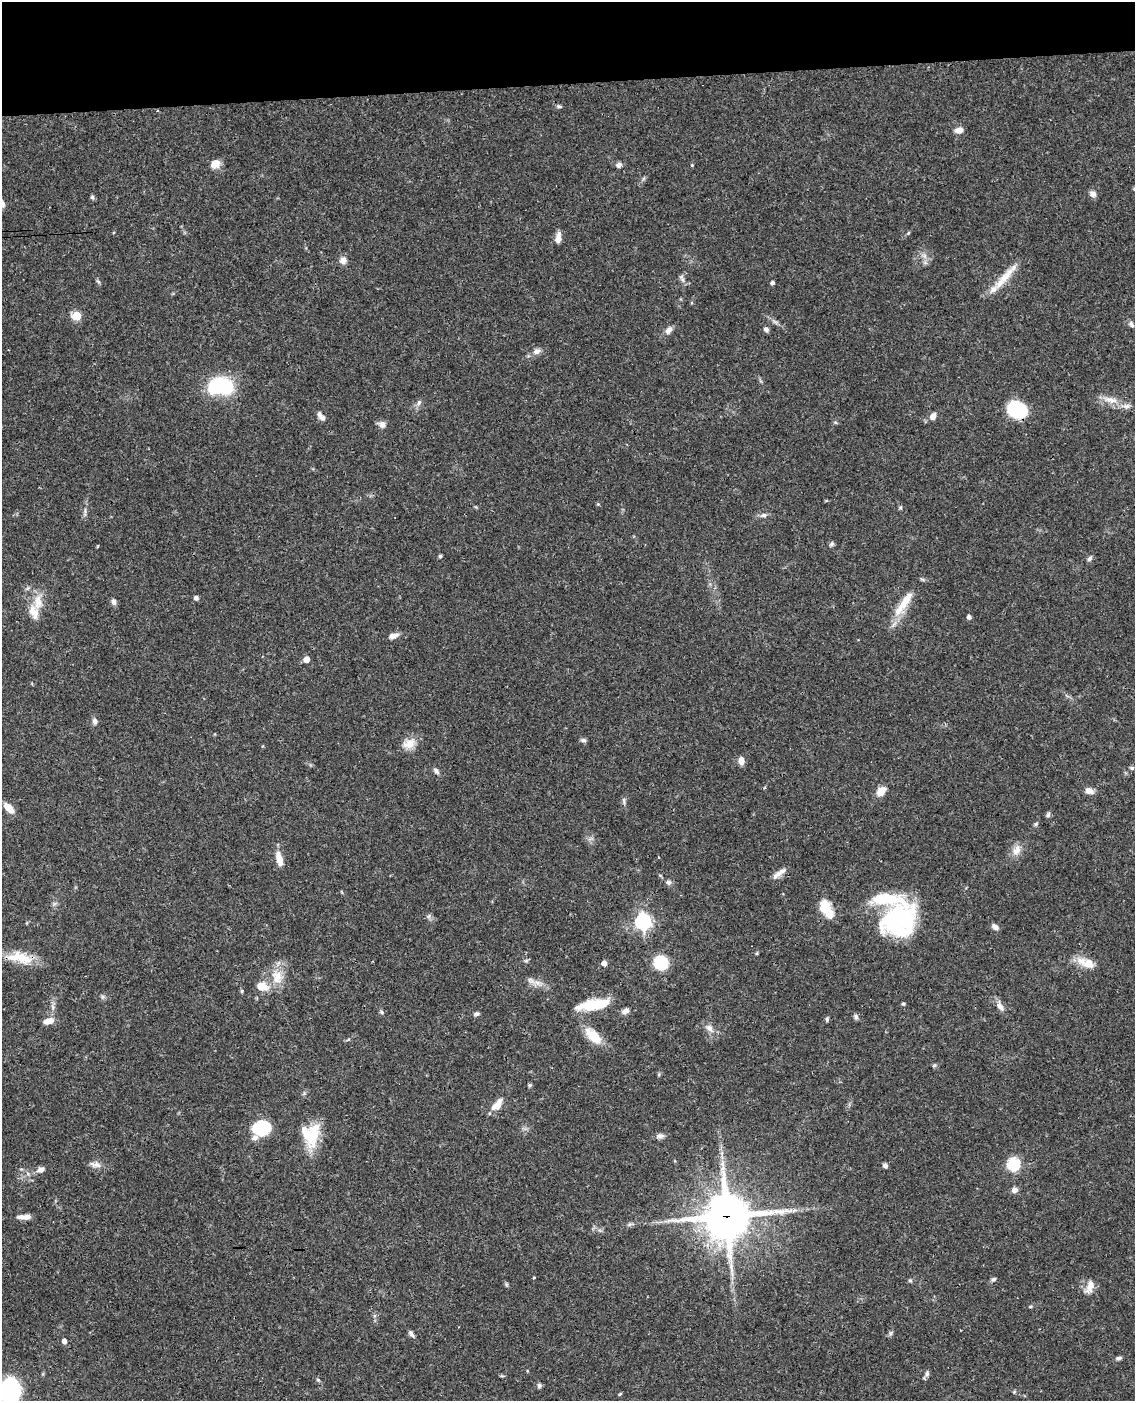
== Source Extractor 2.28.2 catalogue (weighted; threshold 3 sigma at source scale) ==
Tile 3 of 4 x 3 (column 3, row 1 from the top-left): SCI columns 2325-3457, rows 3042-4440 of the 4648 x 4580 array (HDU 1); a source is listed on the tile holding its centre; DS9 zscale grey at full resolution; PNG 1137 x 1403 px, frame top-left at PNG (2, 2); no overlay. Shown black and unused: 6% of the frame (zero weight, under 3 of 4 exposures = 6% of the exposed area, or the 3 px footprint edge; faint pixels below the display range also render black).
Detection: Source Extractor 2.28.2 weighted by HDU 2 'WHT'; one run over the whole footprint, this tile lists its part. Background 0.0901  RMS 0.0036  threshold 0.0161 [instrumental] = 3 sigma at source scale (4.5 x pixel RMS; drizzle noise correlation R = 1.50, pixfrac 1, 0.05/0.05 arcsec/px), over >= 5 px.
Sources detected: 120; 2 inside a brighter object's white glare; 1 cosmic-ray / hot-pixel residue — not listed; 9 inside a brighter listed object's ellipse — not listed separately; the other 108 listed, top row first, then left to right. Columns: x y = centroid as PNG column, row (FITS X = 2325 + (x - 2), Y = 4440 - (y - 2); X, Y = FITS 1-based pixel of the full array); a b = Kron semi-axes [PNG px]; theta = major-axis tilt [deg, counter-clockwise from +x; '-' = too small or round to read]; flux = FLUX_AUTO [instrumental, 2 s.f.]
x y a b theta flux
559 106 7 4 -19 0.62
959 130 9 6 8 2.5
215 164 10 8 33 3.4
618 165 7 6 - 1.1
692 165 4 4 - 0.35
1134 189 5 4 - 0.43
1093 194 9 7 -45 1.5
92 197 5 4 - 0.86
558 238 12 6 79 2.7
924 256 7 6 - 1.2
343 260 9 8 - 2
1006 276 31 10 51 6.7
682 278 12 5 -69 1.1
772 283 4 4 - 0.92
76 316 5 5 - 15
1131 324 9 5 -65 0.86
766 329 7 6 - 0.95
668 330 10 7 54 1.9
537 351 10 7 28 1.6
220 386 23 14 2 35
1110 400 21 9 -13 4.5
419 402 8 6 73 1
1017 410 15 12 -24 29
319 414 8 5 88 1.1
933 416 8 7 - 2
382 424 9 8 - 1.7
598 504 4 4 - 0.37
763 515 10 6 7 1.2
832 544 8 5 42 0.7
440 556 4 4 - 0.6
1090 558 8 5 52 0.91
196 598 5 4 - 1.1
906 601 33 11 58 7.2
38 602 24 11 87 5.6
114 602 8 6 -75 1.2
969 617 4 4 - 1.2
394 636 12 6 19 1.8
306 659 5 5 - 3.3
95 721 9 6 -74 1.2
583 740 8 5 -2 0.76
409 744 19 12 19 4.1
741 761 10 6 -86 2.2
1132 768 6 5 - 0.62
436 771 10 5 -49 0.97
881 791 10 7 48 4.2
1089 791 11 7 -19 1.9
624 801 10 3 -85 0.76
9 808 14 6 -46 4.4
1048 815 7 5 73 0.71
1036 824 6 5 - 0.57
1017 850 17 10 61 3.1
658 857 3 2 - 0.27
279 859 20 8 -76 3.6
783 871 14 6 22 1.7
668 882 6 6 - 1.2
829 913 17 10 -77 5.4
429 916 7 4 46 0.7
897 920 43 29 21 44
643 922 7 6 - 110
995 927 8 6 -37 1.5
16 957 30 13 4 8
604 963 4 4 - 2.3
661 963 11 10 - 16
1089 964 25 12 -24 5.2
277 977 20 16 -89 6.8
531 980 11 7 -31 1.9
262 986 11 8 -18 5.3
242 991 5 4 - 0.46
596 1004 35 11 9 12
903 1004 5 4 - 0.47
1000 1006 15 7 -63 2.2
625 1011 9 6 32 1.6
381 1012 6 5 - 0.58
476 1014 9 5 10 0.76
856 1017 7 5 -68 0.97
827 1019 6 4 81 0.54
48 1021 12 6 13 3.1
709 1028 13 8 -51 2.2
593 1036 24 12 -43 7.4
934 1065 7 4 9 0.55
530 1085 5 4 - 0.55
497 1105 16 8 51 4.5
261 1128 16 13 19 19
309 1135 31 21 -63 12
660 1136 11 6 7 1.4
1013 1164 6 6 - 47
95 1165 17 7 -11 2
885 1166 6 5 - 1.1
41 1170 9 7 19 1.7
1014 1190 7 6 - 1.7
794 1210 7 4 19 0.76
727 1216 16 15 - 1400
24 1217 16 6 0 2.3
534 1278 4 2 - 0.36
993 1279 7 5 20 0.81
910 1280 5 5 - 0.52
506 1284 6 4 -72 0.51
1090 1286 18 9 70 3.1
891 1333 7 4 71 0.64
411 1334 9 5 -58 1.1
64 1341 4 4 - 1.8
1119 1358 9 5 6 0.8
927 1374 7 6 - 1.1
318 1380 6 4 -43 0.55
539 1385 7 5 -89 0.74
9 1392 19 13 86 54
1014 1392 5 4 - 0.41
620 1394 6 3 44 0.37
Overlapping masked pixels (flux is a lower limit): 3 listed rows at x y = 1017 410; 16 957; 727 1216
Isophote crosses this tile's border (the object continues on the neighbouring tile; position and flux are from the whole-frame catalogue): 2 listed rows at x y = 1134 189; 9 1392